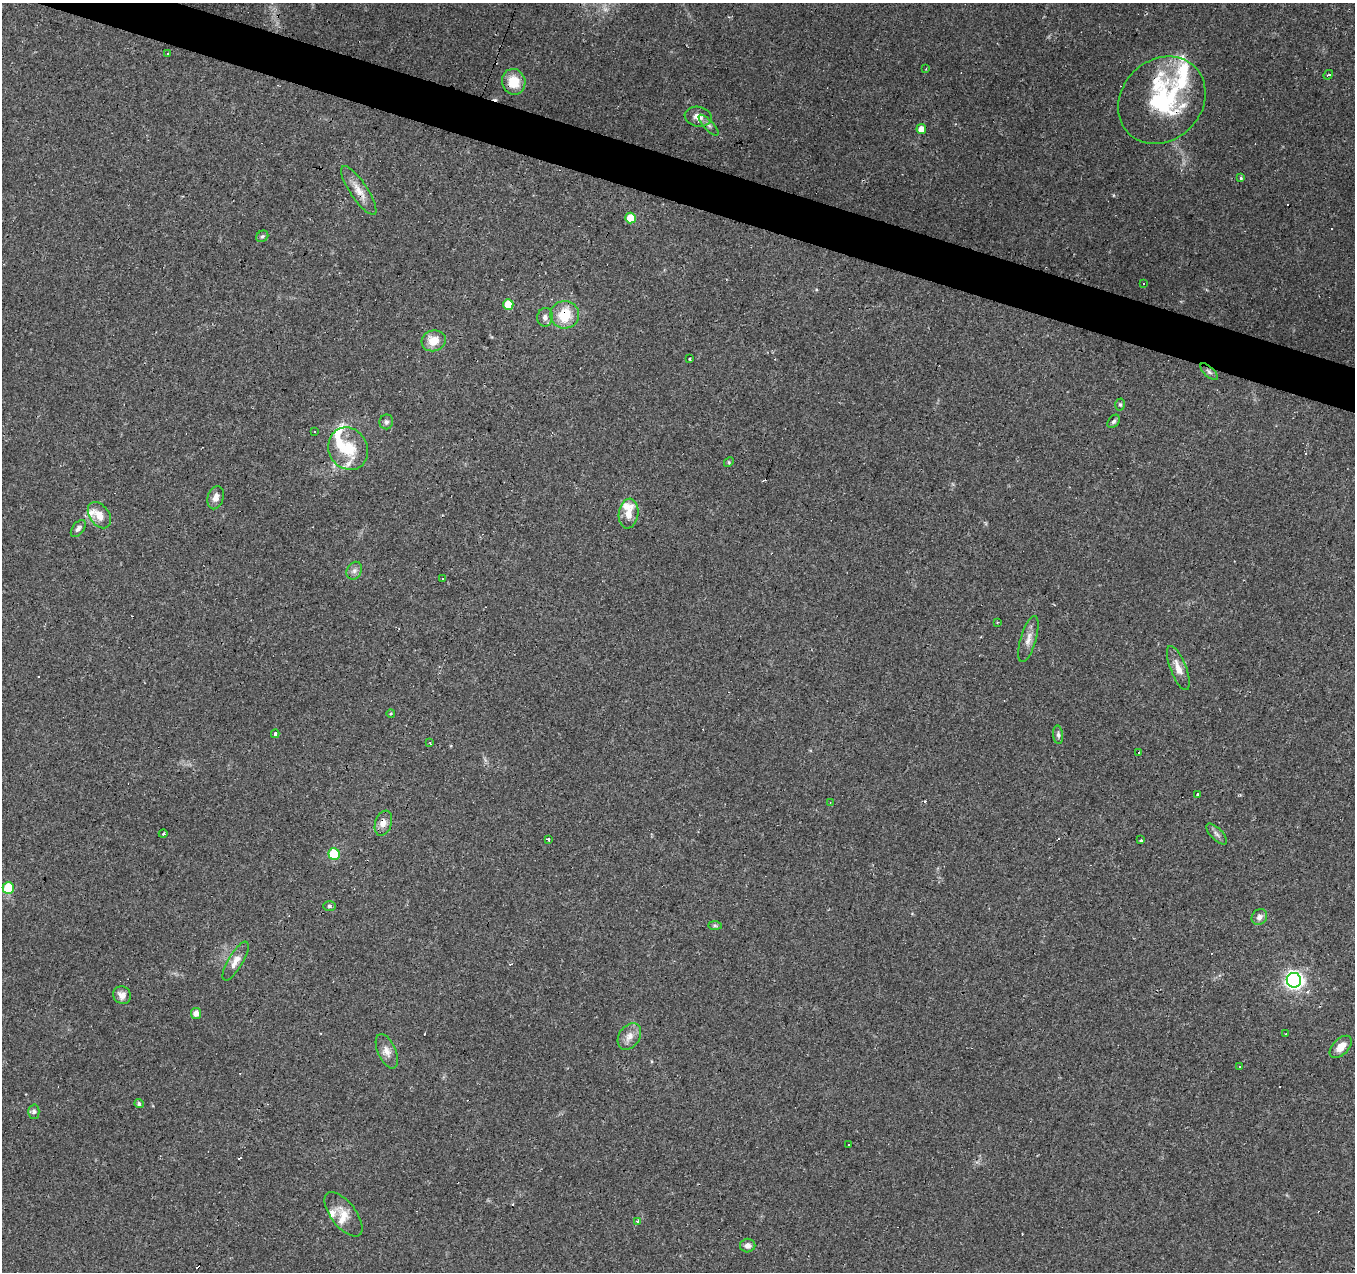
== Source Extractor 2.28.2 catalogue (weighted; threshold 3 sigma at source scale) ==
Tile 11 of 4 x 4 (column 3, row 3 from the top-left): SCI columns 2706-4058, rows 1482-2751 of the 5415 x 5566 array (HDU 1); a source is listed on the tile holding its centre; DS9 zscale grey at full resolution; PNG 1357 x 1274 px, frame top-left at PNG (2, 3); each listed source drawn as its Kron ellipse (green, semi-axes under 4 px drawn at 4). Shown black and unused: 3% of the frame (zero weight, under 2 of 3 exposures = <1% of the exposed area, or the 3 px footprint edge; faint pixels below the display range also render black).
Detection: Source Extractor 2.28.2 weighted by HDU 2 'WHT'; one run over the whole footprint, this tile lists its part. Background 0.0886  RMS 0.0067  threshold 0.0302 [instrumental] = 3 sigma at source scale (4.5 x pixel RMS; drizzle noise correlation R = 1.50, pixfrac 1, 0.0396/0.0396 arcsec/px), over >= 5 px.
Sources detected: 93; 17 cosmic-ray / hot-pixel residue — neither listed nor drawn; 10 inside a brighter listed object's ellipse — not listed separately; the other 66 listed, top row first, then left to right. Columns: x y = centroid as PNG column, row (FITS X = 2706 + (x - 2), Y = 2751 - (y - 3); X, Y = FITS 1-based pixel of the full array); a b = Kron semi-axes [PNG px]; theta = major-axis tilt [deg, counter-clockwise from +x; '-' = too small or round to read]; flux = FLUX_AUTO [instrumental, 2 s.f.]
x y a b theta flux
167 53 3 3 - 4
926 69 3 2 - 0.5
1328 75 5 3 - 1
514 82 13 11 -74 13
1162 100 47 40 45 79
698 117 13 10 -10 5.9
708 125 13 5 -47 2.3
921 129 5 5 - 6.7
1241 178 3 3 - 2.1
359 190 28 8 -56 8.6
631 218 5 5 - 16
262 236 6 5 - 1.2
1143 284 3 3 - 1.8
508 305 5 5 - 18
565 315 14 13 - 19
545 317 9 7 82 2.9
434 341 12 10 16 10
689 359 3 2 - 0.75
1209 372 11 5 -43 2
1120 405 6 5 - 1
1114 421 7 5 50 1.6
386 422 7 6 - 1.9
315 432 3 2 - 0.46
348 449 22 19 -60 21
729 462 5 4 - 0.87
216 498 12 8 74 3.8
628 514 15 9 81 7.8
99 515 14 9 -54 7.8
78 528 10 5 52 2
354 571 9 7 58 2.7
442 578 3 2 - 0.7
997 622 2 2 - 0.59
1028 639 24 7 73 5.7
1178 668 23 8 -68 7.1
391 713 4 3 - 0.6
275 734 4 3 - 6.5
1058 735 9 5 -85 1.6
430 743 3 2 - 0.66
1138 753 3 2 - 1.5
1197 794 3 2 - 1.7
830 803 3 2 - 0.47
383 823 13 8 70 4.6
163 834 4 3 - 0.68
1217 834 13 5 -46 2.6
548 840 3 3 - 9.9
1141 840 3 3 - 2.9
334 854 6 5 - 27
8 888 6 5 - 25
329 906 6 5 - 1.2
1259 917 8 7 - 3.1
715 925 7 4 -2 1.3
236 961 22 7 59 6.1
1294 980 7 7 - 270
122 995 9 8 - 4.5
196 1013 5 5 - 4.1
1286 1034 3 2 - 0.54
629 1037 14 10 57 6
1341 1047 14 7 46 7.3
387 1051 18 9 -66 5.5
1240 1067 3 3 - 1.3
139 1104 4 4 - 1.7
34 1112 7 5 -90 1.8
849 1145 3 3 - 1.3
343 1214 26 12 -52 10
638 1221 3 3 - 5.6
748 1246 7 7 - 3
Overlapping masked pixels (flux is a lower limit): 5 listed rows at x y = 514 82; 1162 100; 359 190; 565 315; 383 823